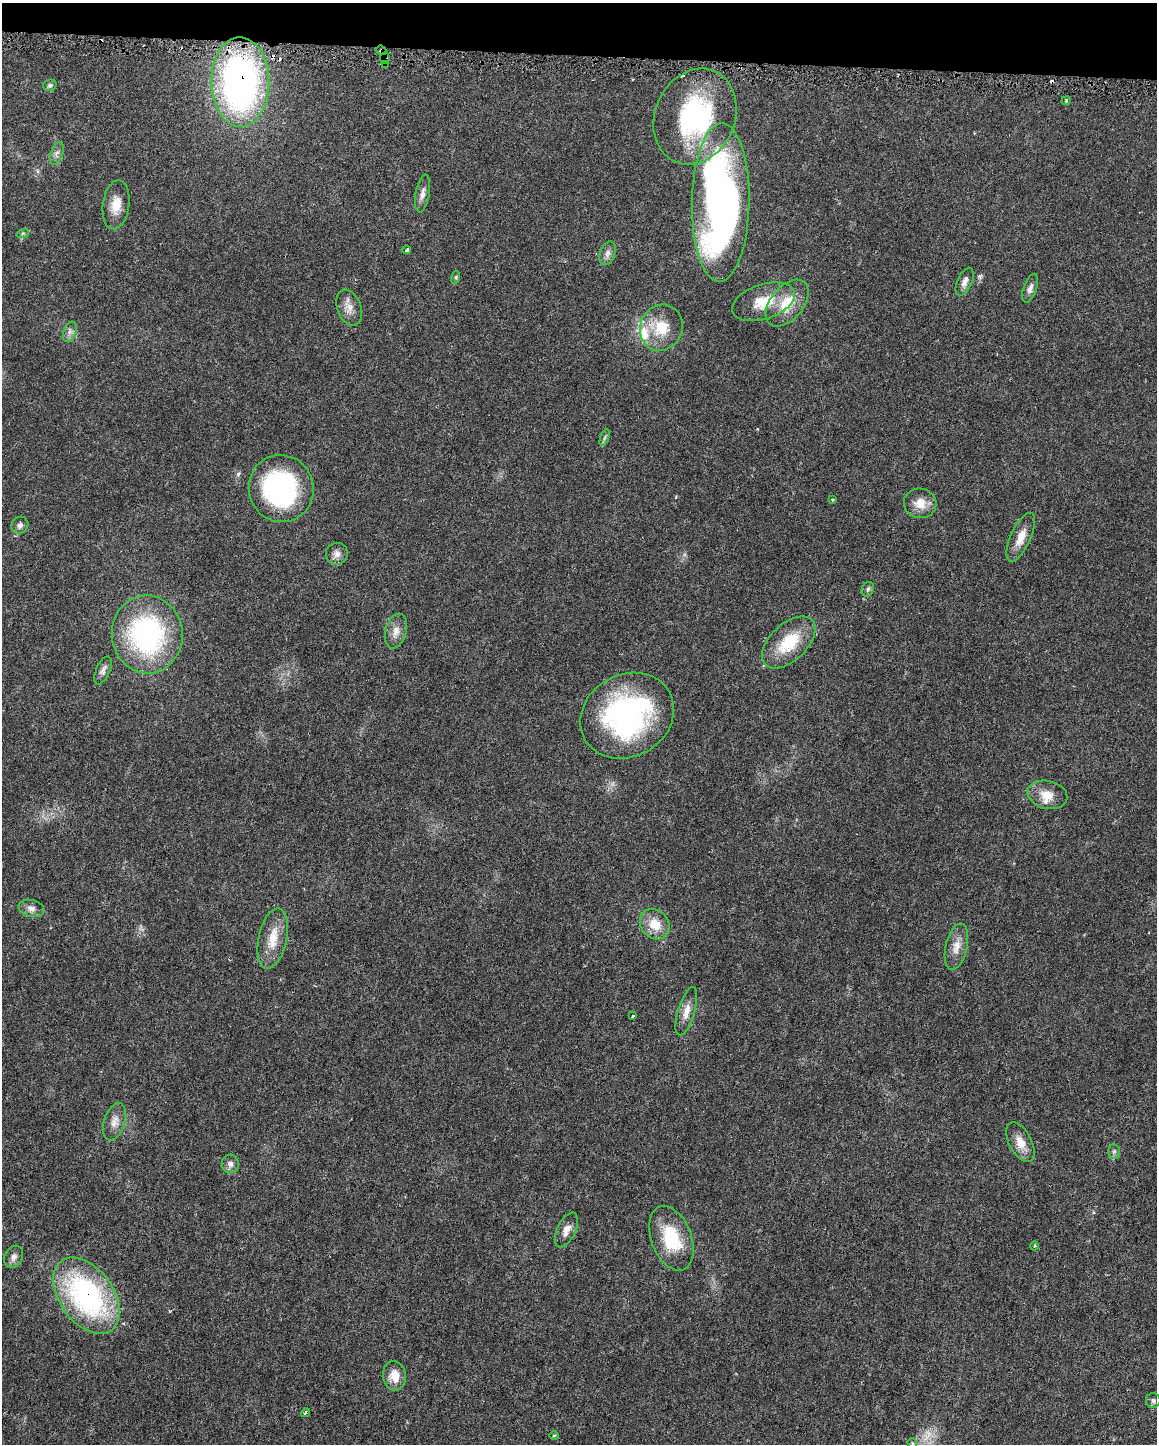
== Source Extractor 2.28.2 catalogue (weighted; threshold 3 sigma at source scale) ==
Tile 2 of 4 x 3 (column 2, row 1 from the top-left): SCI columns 1156-2310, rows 3121-4562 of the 4627 x 4854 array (HDU 1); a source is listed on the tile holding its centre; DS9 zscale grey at full resolution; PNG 1159 x 1446 px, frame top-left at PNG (2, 3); each listed source drawn as its Kron ellipse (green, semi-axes under 4 px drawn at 4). Shown black and unused: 4% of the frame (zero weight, under 3 of 6 exposures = <1% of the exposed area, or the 3 px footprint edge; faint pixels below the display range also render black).
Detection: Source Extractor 2.28.2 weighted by HDU 2 'WHT'; one run over the whole footprint, this tile lists its part. Background 0.0283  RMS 0.002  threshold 0.00822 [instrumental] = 3 sigma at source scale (4.09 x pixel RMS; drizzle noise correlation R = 1.36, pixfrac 0.8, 0.0396/0.0396 arcsec/px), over >= 5 px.
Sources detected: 65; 1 too faint to see at this stretch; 6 cosmic-ray / hot-pixel residue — neither listed nor drawn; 2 inside a brighter listed object's ellipse — not listed separately; the other 56 listed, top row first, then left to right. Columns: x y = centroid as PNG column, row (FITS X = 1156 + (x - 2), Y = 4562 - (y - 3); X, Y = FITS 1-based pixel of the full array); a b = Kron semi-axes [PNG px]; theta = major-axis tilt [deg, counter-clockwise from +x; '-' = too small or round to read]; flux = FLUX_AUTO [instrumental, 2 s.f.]
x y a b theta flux
381 50 5 4 - 0.27
385 58 5 4 - 0.99
386 65 4 3 - 0.47
240 82 45 29 -89 70
50 85 7 5 23 0.42
1066 101 5 4 - 0.24
695 117 49 40 67 27
57 153 12 6 71 0.78
423 193 19 7 80 1.1
721 202 79 29 89 97
116 205 25 13 82 2.9
23 233 6 4 18 0.26
406 250 4 3 - 0.38
608 253 12 7 69 0.89
456 277 6 4 72 0.28
965 282 15 7 66 1.1
1030 288 15 6 70 0.94
763 302 32 17 18 5.3
787 303 27 16 50 5.4
349 308 19 12 -70 1.8
661 328 23 21 68 5.7
70 332 11 6 70 0.78
604 438 9 3 71 0.36
281 489 34 32 -73 33
833 500 4 3 - 0.21
920 503 16 14 -11 2.6
20 525 9 8 - 0.71
1021 537 26 10 66 2.7
337 554 11 11 - 1.2
868 589 7 6 - 0.47
396 631 18 10 74 1.8
147 634 39 35 -85 33
789 642 32 18 44 8
103 670 15 7 66 0.85
627 716 48 41 29 37
1047 795 20 14 -13 2.9
31 908 13 8 -13 1.1
655 924 16 13 -46 3.7
273 939 31 14 78 4.2
956 947 23 10 77 2.3
686 1011 25 8 73 2
633 1016 3 2 - 0.23
115 1122 19 10 73 1.7
1020 1142 22 11 -62 2.5
1114 1151 7 6 - 0.45
230 1164 9 8 - 0.83
566 1230 19 9 64 1.5
671 1238 34 20 -69 9.5
1034 1246 4 3 - 0.16
14 1257 11 8 59 0.97
86 1296 43 27 -54 38
394 1376 14 11 -81 2.6
1153 1400 7 7 - 0.48
306 1413 5 3 - 0.39
554 1435 5 3 - 0.19
912 1443 5 4 - 0.36
Overlapping masked pixels (flux is a lower limit): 5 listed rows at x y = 381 50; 385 58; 386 65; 240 82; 86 1296
Isophote crosses this tile's border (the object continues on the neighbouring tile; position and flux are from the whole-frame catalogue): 1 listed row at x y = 912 1443